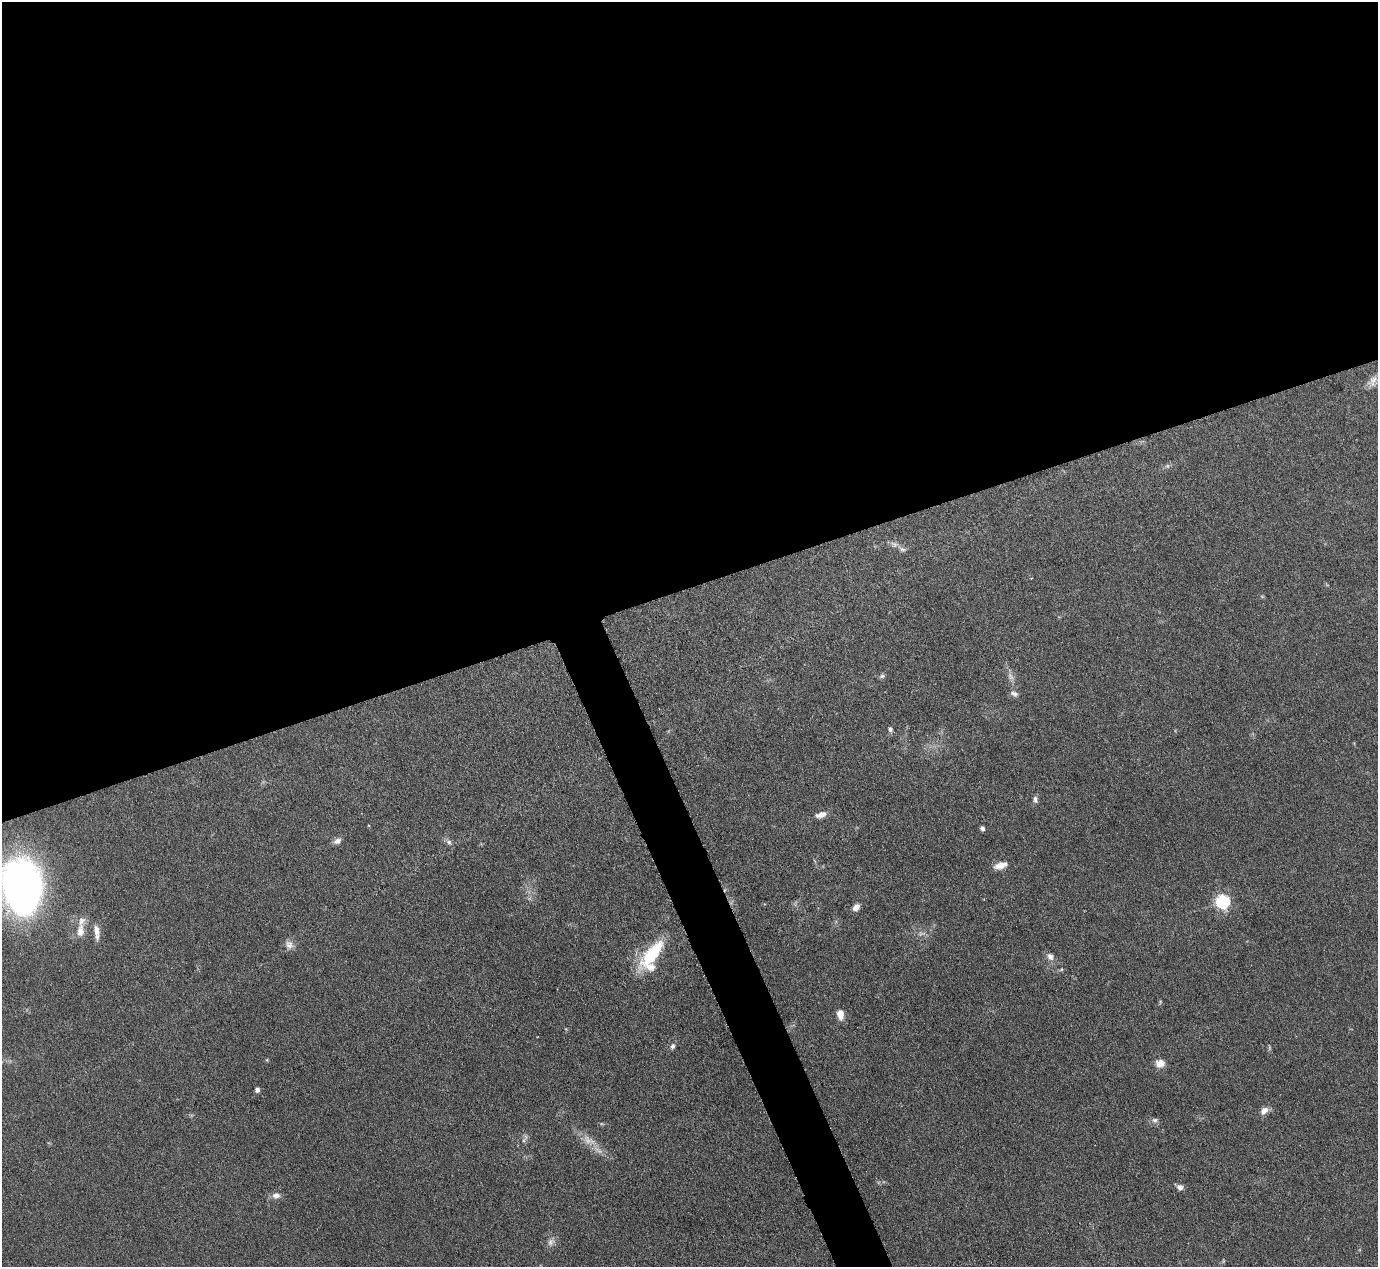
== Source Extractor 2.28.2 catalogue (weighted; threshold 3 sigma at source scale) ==
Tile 2 of 4 x 4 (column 2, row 1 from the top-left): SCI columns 1377-2752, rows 3945-5209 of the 5503 x 5489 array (HDU 1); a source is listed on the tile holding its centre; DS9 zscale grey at full resolution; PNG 1380 x 1269 px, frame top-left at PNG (2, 2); no overlay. Shown black and unused: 49% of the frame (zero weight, under 3 of 6 exposures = <1% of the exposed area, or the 3 px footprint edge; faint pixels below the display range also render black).
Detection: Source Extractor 2.28.2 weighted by HDU 2 'WHT'; one run over the whole footprint, this tile lists its part. Background 0.0746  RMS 0.0042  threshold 0.0172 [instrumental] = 3 sigma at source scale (4.09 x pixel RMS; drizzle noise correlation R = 1.36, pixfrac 0.8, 0.05/0.05 arcsec/px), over >= 5 px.
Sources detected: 43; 7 too faint to see at this stretch — not listed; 3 inside a brighter listed object's ellipse — not listed separately; the other 33 listed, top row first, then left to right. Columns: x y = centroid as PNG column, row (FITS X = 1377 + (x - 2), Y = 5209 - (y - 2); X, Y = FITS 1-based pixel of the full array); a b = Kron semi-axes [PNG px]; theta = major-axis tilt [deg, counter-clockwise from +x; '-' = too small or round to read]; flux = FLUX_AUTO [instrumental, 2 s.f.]
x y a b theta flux
1373 381 17 10 58 3.1
902 549 13 7 -22 1.9
882 676 8 6 19 0.94
1011 677 15 7 -58 2.3
1014 693 11 7 -25 1.5
890 729 7 5 -67 0.95
1035 799 9 6 -83 1.3
821 815 15 7 19 2.8
982 828 5 5 - 0.99
337 841 10 7 30 1.9
449 842 6 6 - 1.1
1000 865 14 7 18 4.1
20 886 51 36 -82 180
1223 901 6 6 - 78
856 907 9 6 47 2.5
80 931 22 10 88 4.8
96 931 15 8 -77 3.1
289 945 13 10 -52 2.5
652 954 40 14 52 22
1050 956 11 8 -47 2.1
1061 969 6 4 58 0.57
1160 1002 6 4 73 0.46
840 1014 10 6 -79 4.3
672 1046 8 6 70 1.2
267 1060 5 4 - 0.39
1160 1063 11 9 2 3.7
257 1090 4 4 - 1.9
1264 1110 11 8 37 2.7
1155 1120 9 7 -4 1.2
588 1140 22 12 -32 5.7
1180 1187 8 6 -27 1.8
276 1195 11 8 8 2.3
551 1242 12 9 46 2.2
Isophote crosses this tile's border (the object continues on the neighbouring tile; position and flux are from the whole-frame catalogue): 1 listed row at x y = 20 886